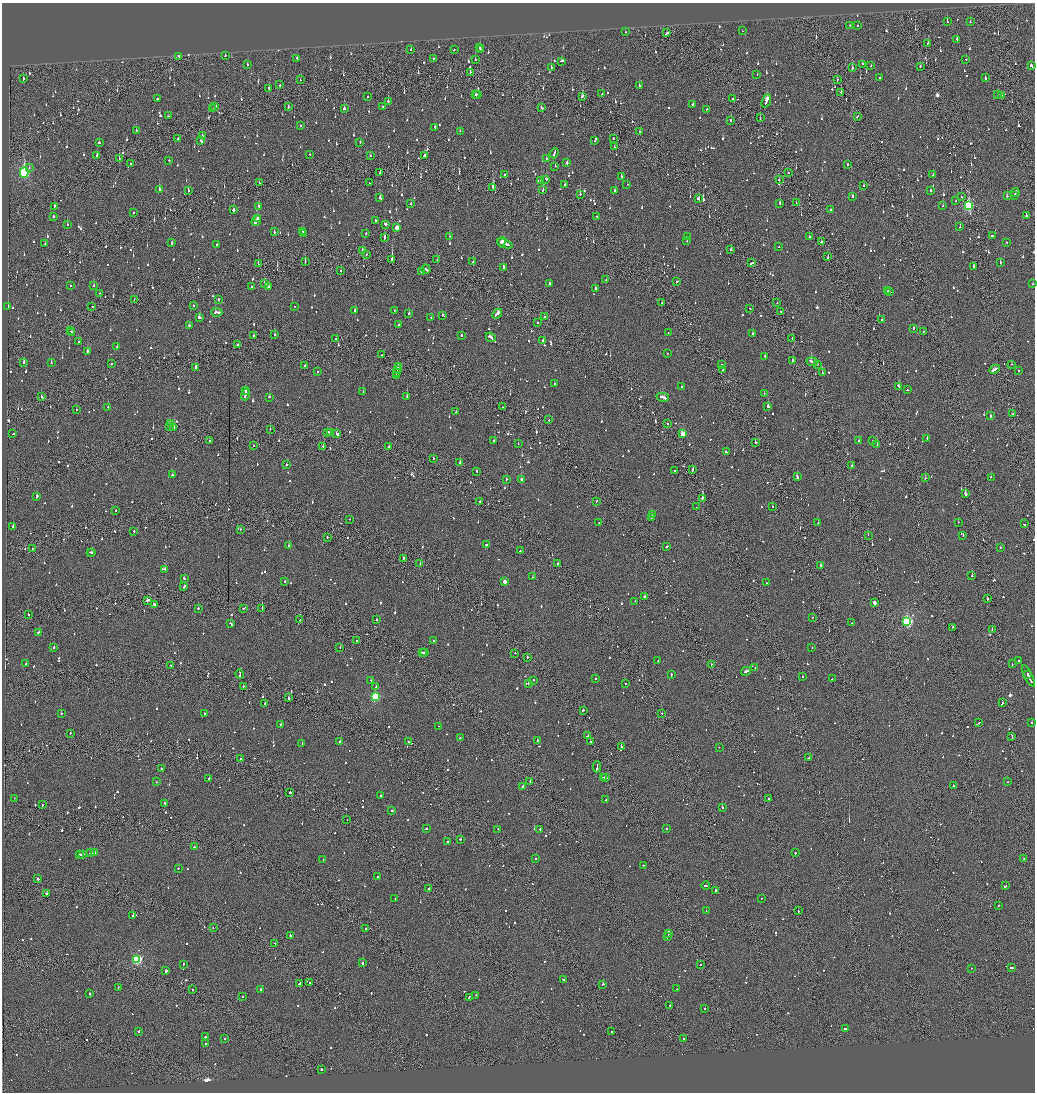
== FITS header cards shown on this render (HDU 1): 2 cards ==
NAXIS1  =                 2065
NAXIS2  =                 2180

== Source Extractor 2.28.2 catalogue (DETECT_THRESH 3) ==
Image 2065 x 2180 px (HDU 1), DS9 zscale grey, zoomed out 1/2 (1 PNG px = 2 x 2 image px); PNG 1037 x 1094 px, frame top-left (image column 1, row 2179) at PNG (2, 3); each listed source drawn as its Kron ellipse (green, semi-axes under 4 px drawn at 4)
Background -0.0965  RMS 0.063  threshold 0.189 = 3 sigma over >= 5 px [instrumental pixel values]
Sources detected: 1575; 85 cannot appear on this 1/2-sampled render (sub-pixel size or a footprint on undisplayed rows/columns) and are neither listed nor drawn; of the other 1490, the 500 brightest by FLUX_AUTO listed and drawn (990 fainter detections omitted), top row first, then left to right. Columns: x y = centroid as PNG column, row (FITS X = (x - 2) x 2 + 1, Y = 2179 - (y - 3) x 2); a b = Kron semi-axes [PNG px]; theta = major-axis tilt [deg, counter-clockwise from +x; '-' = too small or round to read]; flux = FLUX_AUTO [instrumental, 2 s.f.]
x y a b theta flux
947 22 2 2 - 150
970 22 2 2 - 63
850 25 2 2 - 140
858 25 2 2 - 73
743 31 2 2 - 55
625 32 2 1 - 66
667 33 3 2 - 240
957 39 3 2 - 96
928 43 2 2 - 55
480 47 2 2 - 210
411 50 2 2 - 65
454 50 2 2 - 72
480 50 2 2 - 150
225 55 2 2 - 67
179 56 2 2 - 6300
297 58 2 2 - 55
433 58 2 2 - 67
966 59 2 2 - 59
475 60 2 2 - 60
562 61 3 2 - 140
863 64 2 2 - 110
247 65 2 2 - 110
871 65 2 2 - 62
920 66 2 2 - 130
1031 66 3 2 - 220
551 67 2 2 - 130
852 68 3 2 - 66
470 72 2 1 - 380
757 75 2 2 - 65
985 77 3 2 - 180
879 78 2 1 - 100
23 79 2 1 - 160
837 79 2 1 - 95
300 80 2 2 - 95
280 85 3 2 - 74
639 86 2 2 - 130
269 88 3 2 - 290
841 92 2 2 - 66
478 94 2 1 - 170
602 94 2 2 - 75
476 95 2 2 - 64
998 95 2 1 - 57
1002 95 2 1 - 64
582 96 4 2 - 86
367 97 2 2 - 63
157 99 2 2 - 140
733 99 3 2 - 77
388 101 2 2 - 88
766 101 7 2 70 290
693 105 2 2 - 76
215 106 3 2 - 130
383 106 2 2 - 110
288 107 2 2 - 77
344 108 2 2 - 260
542 108 3 2 - 72
213 109 2 1 - 73
707 109 2 1 - 54
168 116 2 1 - 60
857 116 3 1 - 94
760 118 2 1 - 67
730 121 2 2 - 69
300 126 2 2 - 130
435 127 2 2 - 230
136 130 2 2 - 58
460 131 2 2 - 81
640 131 2 1 - 84
202 136 3 2 - 250
613 138 2 2 - 61
178 139 2 1 - 70
201 141 4 2 - 170
595 141 2 2 - 100
360 142 2 2 - 65
99 143 2 2 - 65
614 147 2 1 - 64
554 153 5 2 - 220
310 154 2 2 - 78
97 155 3 2 - 130
371 155 2 2 - 68
424 156 3 2 - 120
119 159 2 1 - 55
546 159 2 2 - 65
169 160 2 2 - 64
567 163 2 2 - 400
130 164 2 1 - 75
848 165 2 2 - 110
555 166 2 2 - 85
29 168 2 2 - 75
788 172 2 2 - 59
24 173 5 4 - 1700
380 173 2 1 - 70
505 175 2 2 - 640
933 175 2 2 - 95
621 176 2 2 - 180
546 179 3 2 - 93
541 180 2 2 - 74
779 180 2 2 - 100
259 183 2 2 - 61
369 183 2 2 - 57
627 184 2 1 - 62
565 185 2 2 - 150
863 186 2 2 - 150
493 187 2 2 - 2200
159 189 2 2 - 370
543 190 3 1 - 68
188 191 2 2 - 180
615 191 3 2 - 82
931 191 2 2 - 110
1015 192 4 2 - 200
580 194 2 2 - 140
1014 195 3 2 - 150
852 196 2 2 - 100
1007 196 2 2 - 290
961 197 2 1 - 130
380 198 3 2 - 160
698 199 3 2 - 150
956 201 2 1 - 56
780 203 3 2 - 520
796 203 2 2 - 59
411 204 2 2 - 69
54 206 2 2 - 91
258 206 2 2 - 270
943 206 2 2 - 73
968 206 4 3 - 1200
233 210 2 2 - 130
831 210 3 2 - 510
133 213 2 2 - 97
1026 215 2 2 - 120
53 216 2 2 - 310
597 216 2 1 - 350
258 218 3 2 - 190
376 220 2 2 - 72
256 221 5 2 - 260
67 224 2 2 - 120
385 224 3 2 - 170
960 227 2 1 - 120
397 228 3 3 - 100
303 231 2 2 - 85
274 232 2 2 - 59
303 233 2 2 - 100
366 233 2 2 - 67
449 236 2 2 - 63
809 236 2 2 - 56
992 236 3 2 - 80
688 237 2 1 - 260
385 238 3 2 - 230
687 241 2 2 - 140
502 242 5 2 - 400
821 242 2 2 - 180
1006 242 2 2 - 77
172 243 2 2 - 190
45 244 2 2 - 59
505 244 8 2 -23 440
217 245 2 2 - 73
779 247 2 1 - 200
731 250 2 2 - 140
362 251 3 2 - 91
367 254 2 1 - 86
828 257 3 2 - 100
392 259 2 1 - 2700
437 259 2 2 - 63
305 262 2 1 - 150
473 262 2 1 - 230
258 263 2 1 - 190
752 263 3 2 - 190
1000 263 2 2 - 75
503 267 2 2 - 130
974 267 2 2 - 130
426 269 5 2 - 160
341 271 2 2 - 56
421 271 2 1 - 190
606 280 2 2 - 85
676 282 3 2 - 320
265 283 3 2 - 210
549 283 2 2 - 81
1033 284 2 2 - 57
71 285 2 2 - 140
93 286 2 2 - 93
251 286 2 2 - 76
269 286 2 2 - 230
595 289 2 2 - 180
888 291 2 2 - 200
890 292 3 2 - 160
100 293 2 1 - 60
134 299 2 1 - 120
218 299 2 2 - 120
777 302 2 2 - 73
662 303 2 2 - 140
193 306 2 2 - 71
294 306 2 2 - 54
8 307 2 1 - 65
92 307 2 2 - 61
750 308 2 1 - 63
355 310 2 2 - 130
394 311 2 2 - 80
781 311 2 2 - 100
217 312 5 2 - 210
409 313 2 2 - 220
497 314 6 2 45 320
442 315 2 2 - 130
545 316 2 1 - 76
199 317 3 2 - 180
431 317 2 2 - 71
882 320 2 2 - 72
537 322 2 1 - 57
189 325 2 2 - 56
399 325 2 2 - 85
914 328 3 2 - 300
70 331 2 1 - 120
923 331 2 1 - 64
71 332 2 2 - 160
668 333 2 1 - 63
752 334 2 2 - 200
253 335 2 2 - 59
275 335 2 2 - 130
461 336 2 2 - 82
491 337 5 2 - 310
336 338 2 2 - 54
792 338 2 1 - 54
543 340 3 2 - 80
78 342 2 2 - 65
238 345 4 2 - 510
117 347 2 2 - 95
87 352 2 2 - 390
668 353 2 1 - 66
382 355 2 1 - 56
765 356 2 2 - 61
793 360 2 2 - 140
24 362 2 2 - 81
812 362 5 2 - 220
51 363 2 2 - 77
111 364 2 2 - 140
817 364 2 2 - 64
1012 364 2 1 - 110
305 365 3 2 - 130
722 365 2 2 - 270
398 366 4 2 - 130
196 367 3 2 - 440
994 369 6 2 28 370
397 370 4 1 - 160
722 370 2 2 - 65
1018 370 2 2 - 64
318 371 2 2 - 94
397 373 2 2 - 85
822 373 2 2 - 270
396 375 2 1 - 130
554 383 2 2 - 73
681 386 2 2 - 89
899 386 4 2 - 200
245 390 2 2 - 110
907 390 2 1 - 230
363 392 2 2 - 120
764 393 2 1 - 82
245 395 5 2 - 490
407 396 2 2 - 140
41 397 3 2 - 150
269 397 3 2 - 85
663 397 6 2 -14 260
768 406 3 2 - 440
108 407 2 2 - 120
502 407 2 1 - 170
76 409 2 2 - 57
456 412 2 2 - 79
1013 414 2 2 - 92
990 416 2 2 - 340
548 420 2 2 - 74
170 423 2 2 - 54
668 424 2 2 - 120
170 426 2 2 - 670
174 428 2 2 - 1100
270 429 2 1 - 86
327 432 3 2 - 130
330 432 2 2 - 60
13 434 3 2 - 95
337 434 2 2 - 380
683 434 3 3 - 220
927 438 2 2 - 150
210 440 2 2 - 83
873 440 3 2 - 230
494 441 2 2 - 63
859 441 2 2 - 98
755 442 2 2 - 440
518 444 2 2 - 99
253 445 2 1 - 160
877 445 2 2 - 110
323 446 2 2 - 57
388 446 2 2 - 130
726 452 2 2 - 160
433 458 2 2 - 95
460 463 3 2 - 250
287 464 2 1 - 58
852 466 2 2 - 170
693 469 3 2 - 140
477 471 2 2 - 63
674 471 2 2 - 150
172 475 2 2 - 80
797 477 3 2 - 200
991 477 2 2 - 80
925 478 2 2 - 130
506 479 2 2 - 63
521 479 2 2 - 200
965 494 3 2 - 570
37 497 3 2 - 150
703 498 2 2 - 530
596 501 2 1 - 290
479 502 2 1 - 64
772 506 2 2 - 67
696 507 2 2 - 55
116 511 2 1 - 160
652 514 2 2 - 57
651 518 2 2 - 150
350 519 2 1 - 67
958 522 2 1 - 280
599 523 2 2 - 80
818 523 2 2 - 99
1024 524 2 2 - 75
13 527 2 2 - 710
240 529 2 2 - 66
134 531 2 2 - 96
868 535 2 1 - 88
963 536 2 2 - 81
327 537 2 2 - 110
486 545 3 2 - 110
289 546 2 2 - 92
667 546 3 1 - 260
1000 547 2 2 - 60
32 548 2 1 - 54
520 551 2 2 - 99
90 552 2 2 - 72
92 553 2 2 - 77
403 558 2 2 - 80
558 563 2 1 - 110
420 564 2 1 - 140
821 565 2 2 - 82
165 569 4 2 - 250
972 576 2 2 - 160
532 577 2 2 - 66
184 578 2 2 - 81
505 581 3 3 - 81
285 582 2 2 - 100
767 583 2 1 - 72
184 587 3 2 - 190
644 597 2 2 - 68
987 599 2 1 - 280
147 600 4 2 - 130
635 601 2 2 - 76
874 602 3 3 - 54
154 604 2 2 - 130
198 608 2 2 - 71
243 608 2 2 - 110
262 608 2 1 - 140
28 614 2 2 - 70
812 617 2 2 - 70
300 620 2 1 - 67
377 620 2 2 - 110
907 622 4 4 - 2100
852 623 2 2 - 56
231 624 4 2 - 150
952 627 2 2 - 84
992 629 2 1 - 72
39 632 3 2 - 110
434 640 2 2 - 81
356 641 2 1 - 100
54 647 2 2 - 150
340 647 2 1 - 79
812 648 2 2 - 58
425 652 3 1 - 95
422 653 3 2 - 130
515 653 2 1 - 110
527 657 2 2 - 110
658 661 2 2 - 63
1018 661 2 2 - 140
26 664 2 2 - 110
711 664 2 2 - 76
1012 664 2 1 - 55
171 665 2 2 - 59
755 667 2 2 - 66
746 671 5 2 - 390
240 674 4 2 - 360
1028 674 2 2 - 140
671 675 3 2 - 160
1028 676 12 2 -63 390
802 677 2 2 - 59
595 678 2 2 - 76
832 679 2 1 - 66
371 680 2 2 - 85
533 680 2 1 - 88
528 683 2 2 - 130
626 684 2 2 - 72
243 686 2 1 - 170
376 687 3 2 - 80
375 697 4 3 - 1000
288 698 3 2 - 90
265 703 2 2 - 360
1002 703 2 2 - 210
583 710 3 2 - 120
61 713 2 2 - 96
204 713 2 2 - 140
662 713 2 2 - 65
979 722 2 2 - 92
1032 723 2 1 - 74
281 724 2 2 - 67
438 726 2 2 - 190
70 733 2 2 - 95
587 736 2 1 - 56
1012 736 3 1 - 190
460 738 2 2 - 63
537 740 2 2 - 86
408 741 2 2 - 120
340 742 2 2 - 200
591 742 2 2 - 460
302 743 2 1 - 87
621 746 2 2 - 78
719 747 2 1 - 59
809 758 2 1 - 440
241 759 2 2 - 280
597 767 5 1 - 1700
161 769 2 2 - 58
603 777 3 1 - 110
209 778 2 2 - 59
606 778 3 2 - 110
530 781 2 1 - 120
156 782 2 1 - 65
1007 782 2 2 - 59
523 786 3 2 - 120
953 786 2 2 - 190
290 792 2 2 - 470
381 795 2 2 - 96
14 798 2 2 - 58
769 799 2 1 - 150
606 800 2 2 - 140
165 803 2 2 - 340
42 805 2 2 - 65
722 808 2 1 - 1700
392 810 3 2 - 58
347 820 2 1 - 67
666 828 2 2 - 130
426 829 2 2 - 93
498 829 2 1 - 120
540 829 2 2 - 100
460 839 2 2 - 70
447 842 2 2 - 170
194 847 2 2 - 91
91 853 4 2 - 230
95 853 4 2 - 240
795 853 2 2 - 190
82 854 3 2 - 140
79 855 3 2 - 88
536 858 2 1 - 65
1024 858 2 1 - 64
323 860 2 1 - 69
643 865 2 2 - 180
178 868 2 2 - 71
378 877 2 2 - 94
38 879 2 2 - 260
706 886 4 2 - 150
1005 886 3 2 - 130
429 888 2 2 - 150
716 890 2 2 - 420
46 893 3 2 - 180
395 898 2 2 - 170
761 898 2 2 - 65
999 905 2 2 - 53
706 911 2 1 - 76
798 911 2 1 - 62
133 915 3 2 - 230
213 927 2 2 - 65
365 928 2 2 - 96
668 933 4 2 - 160
290 936 2 2 - 280
668 937 3 2 - 130
275 943 2 1 - 82
137 959 4 4 - 1400
362 963 2 2 - 150
183 964 3 2 - 85
701 964 2 1 - 80
1012 967 4 2 - 190
971 968 2 2 - 54
166 970 3 2 - 850
563 979 3 2 - 87
310 983 2 2 - 66
299 984 3 2 - 420
603 984 2 1 - 360
118 987 2 1 - 170
192 989 2 1 - 72
261 989 2 2 - 300
677 989 2 1 - 64
90 994 3 2 - 110
476 995 3 2 - 120
242 997 2 2 - 68
469 997 3 2 - 72
670 1005 2 2 - 520
705 1008 2 2 - 61
845 1028 3 2 - 350
139 1031 2 2 - 79
611 1032 2 2 - 76
205 1037 2 2 - 110
225 1039 2 2 - 73
684 1039 2 2 - 64
205 1044 2 2 - 250
321 1069 2 2 - 660
At the frame edge (FLAGS 8, measured only in part): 1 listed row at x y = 1033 284
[990 fainter detections neither listed nor drawn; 85 sub-pixel or undisplayed-footprint detections neither listed nor drawn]